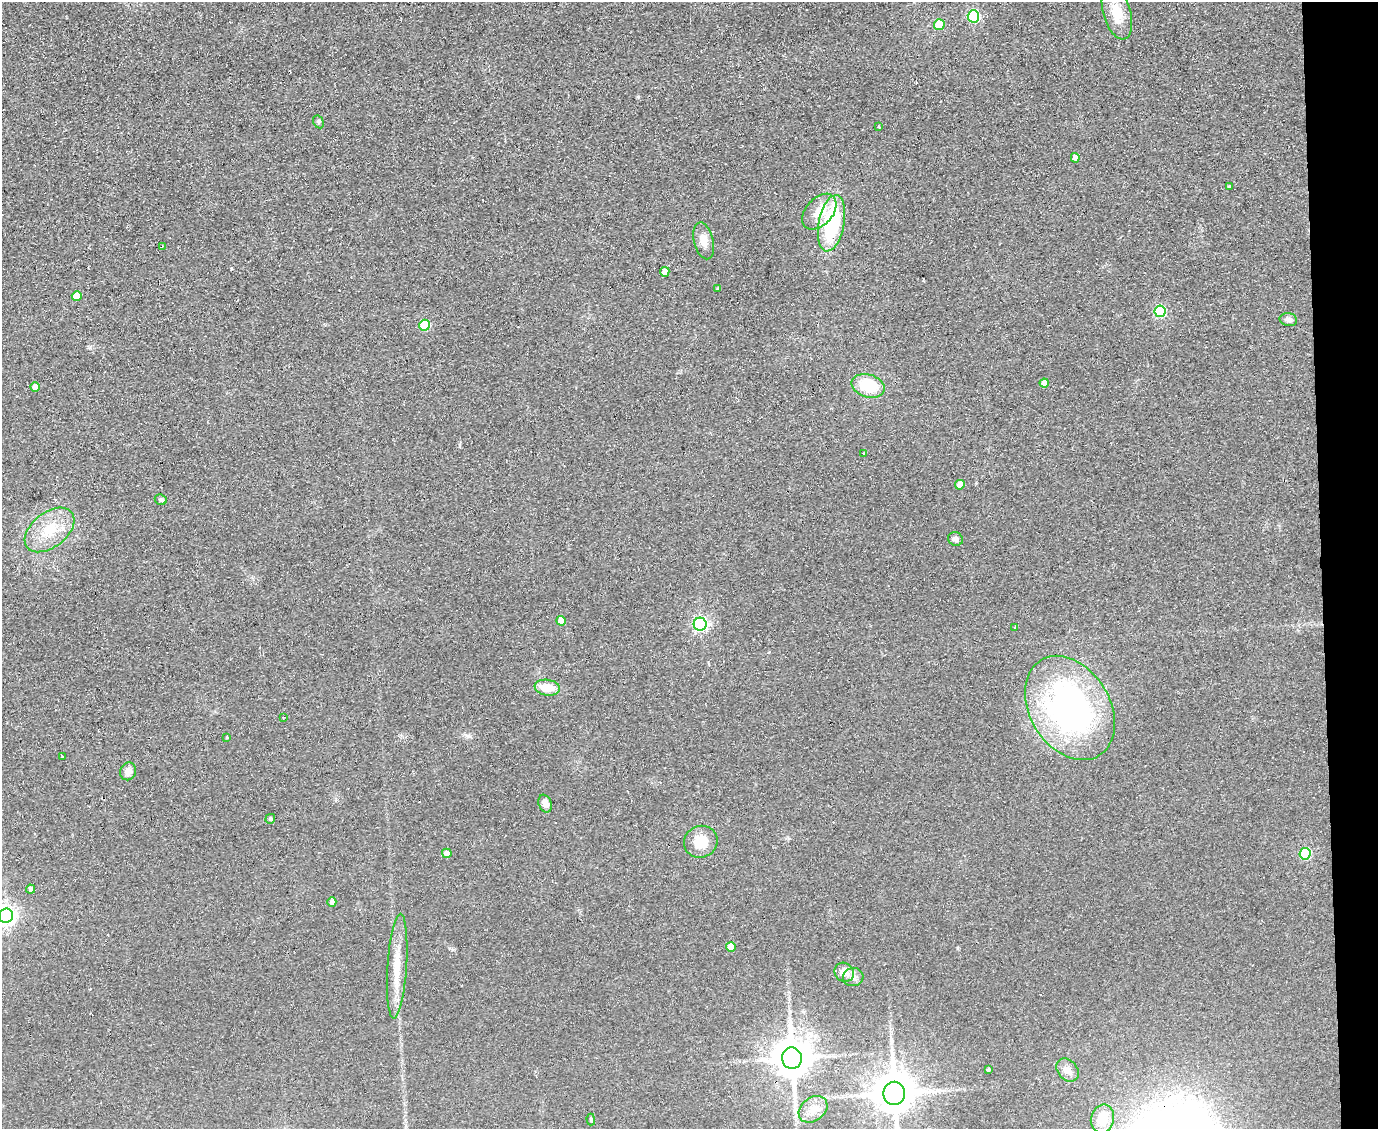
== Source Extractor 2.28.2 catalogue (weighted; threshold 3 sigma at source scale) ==
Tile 9 of 3 x 4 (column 3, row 3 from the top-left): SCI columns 3176-4551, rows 1170-2296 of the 4674 x 6921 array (HDU 1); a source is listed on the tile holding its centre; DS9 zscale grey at full resolution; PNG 1380 x 1131 px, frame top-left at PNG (2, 2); each listed source drawn as its Kron ellipse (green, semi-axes under 4 px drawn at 4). Shown black and unused: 4% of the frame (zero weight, under 2 of 3 exposures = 3% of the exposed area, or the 3 px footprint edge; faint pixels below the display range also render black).
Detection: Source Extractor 2.28.2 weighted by HDU 2 'WHT'; one run over the whole footprint, this tile lists its part. Background 0.0634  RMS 0.0089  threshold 0.0401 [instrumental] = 3 sigma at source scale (4.5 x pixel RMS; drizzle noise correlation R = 1.50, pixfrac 1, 0.05/0.05 arcsec/px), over >= 5 px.
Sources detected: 56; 3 cosmic-ray / hot-pixel residue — neither listed nor drawn; the other 53 listed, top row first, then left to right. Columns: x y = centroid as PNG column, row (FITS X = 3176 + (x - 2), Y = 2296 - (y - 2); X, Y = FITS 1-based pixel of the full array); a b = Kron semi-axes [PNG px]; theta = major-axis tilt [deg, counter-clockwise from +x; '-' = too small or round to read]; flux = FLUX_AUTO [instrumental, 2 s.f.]
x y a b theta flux
1117 13 27 13 -73 19
973 16 6 6 - 86
939 25 5 5 - 29
318 122 7 5 -61 1.5
879 127 4 2 - 0.77
1075 158 4 4 - 4
1229 186 3 3 - 1.6
819 212 21 13 49 17
832 223 28 13 79 83
704 241 19 9 -76 9.1
162 247 3 2 - 0.75
665 272 5 4 - 6.4
718 289 3 3 - 1.2
77 296 5 5 - 15
1160 311 6 5 - 72
1288 320 9 6 -11 3.6
425 325 5 5 - 40
1044 383 4 4 - 7.3
868 386 17 11 -15 36
35 387 4 4 - 7.5
864 453 3 3 - 1.3
960 485 5 4 - 8.3
161 500 6 5 - 2
49 530 28 17 38 29
955 539 7 6 - 3.7
561 621 5 5 - 10
700 624 6 6 - 210
1015 627 3 3 - 1.1
547 688 13 8 -9 17
1070 708 56 40 -59 270
283 717 2 2 - 0.83
227 737 4 3 - 0.92
62 757 3 3 - 1.7
128 771 9 7 68 6.6
545 804 9 6 -69 6.3
270 819 5 4 - 1.9
701 842 17 16 - 18
447 853 5 4 - 6.8
1305 854 6 5 - 62
30 889 5 4 - 3.8
332 902 4 4 - 3.9
6 916 7 7 - 460
731 947 5 5 - 11
397 966 52 9 86 23
844 972 10 9 - 11
853 977 10 9 - 4.8
792 1058 11 10 - 2700
988 1070 4 3 - 1.6
1068 1070 13 10 -49 6.9
894 1093 12 11 - 3500
813 1109 16 11 37 11
1102 1119 14 11 77 18
591 1120 6 4 -89 1.1
Overlapping masked pixels (flux is a lower limit): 1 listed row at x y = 792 1058
Isophote crosses this tile's border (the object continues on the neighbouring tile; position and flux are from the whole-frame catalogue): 2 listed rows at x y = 6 916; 894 1093
Unlisted compact peaks at least as high as the median listed source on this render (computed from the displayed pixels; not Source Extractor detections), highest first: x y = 231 269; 638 97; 468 736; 452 950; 957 948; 90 347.